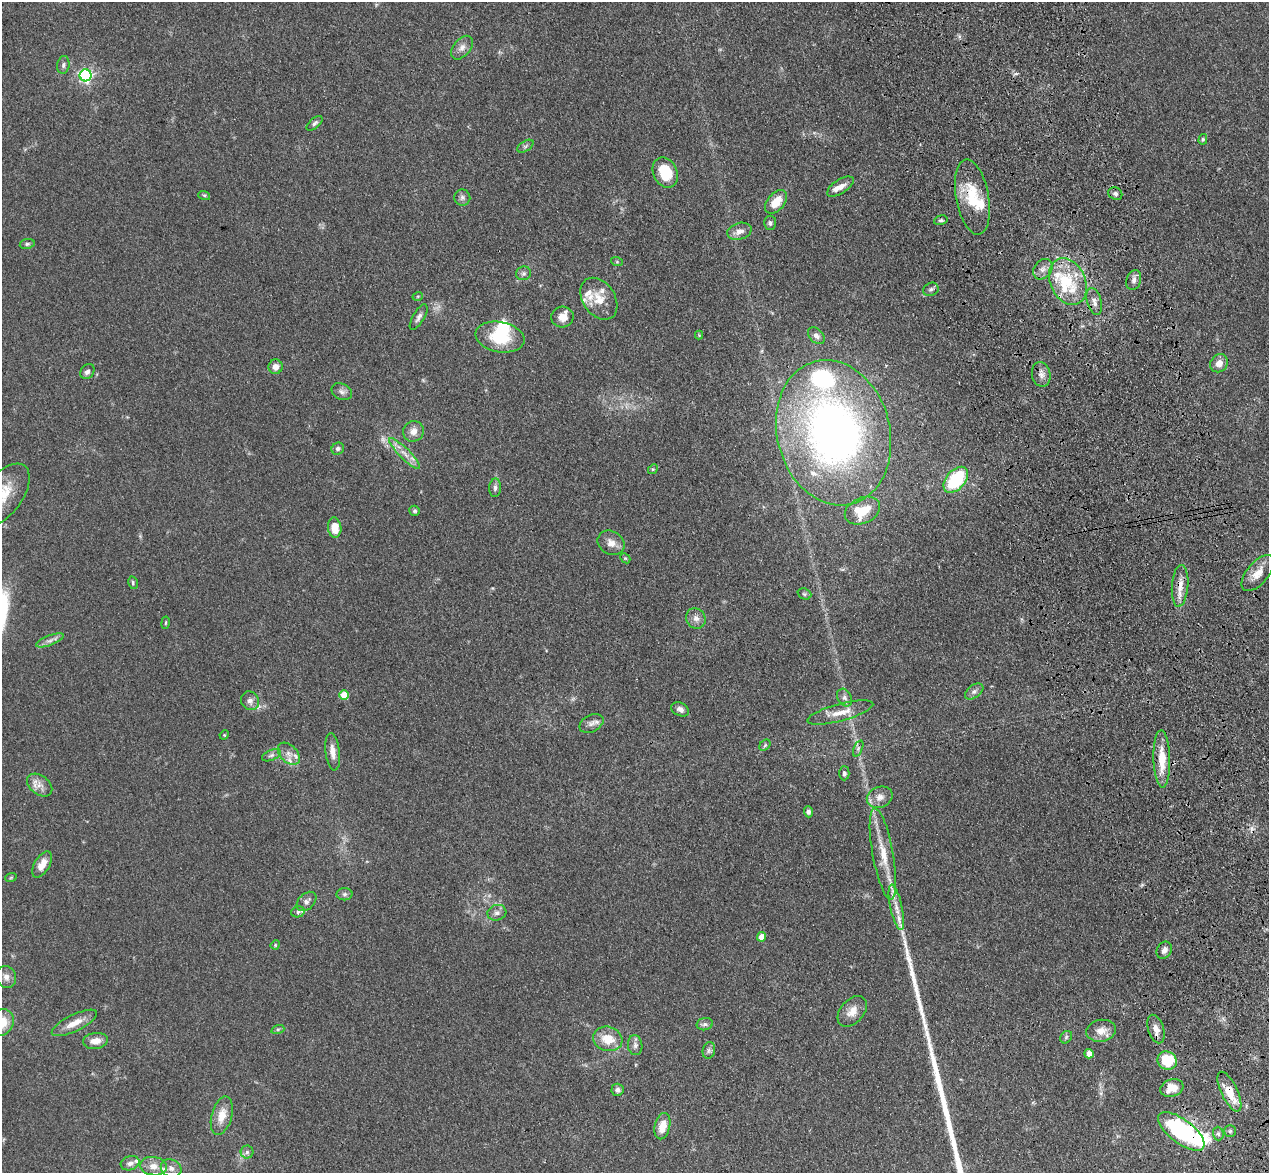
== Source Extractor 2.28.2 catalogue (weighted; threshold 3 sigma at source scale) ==
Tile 6 of 4 x 4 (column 2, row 2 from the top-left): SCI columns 1383-2649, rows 2523-3693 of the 5298 x 5161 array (HDU 1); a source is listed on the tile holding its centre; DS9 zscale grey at full resolution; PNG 1271 x 1175 px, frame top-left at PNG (2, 2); each listed source drawn as its Kron ellipse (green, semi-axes under 4 px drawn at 4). Shown black and unused: <1% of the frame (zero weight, under 3 of 4 exposures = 6% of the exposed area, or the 3 px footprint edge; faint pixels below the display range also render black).
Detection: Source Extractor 2.28.2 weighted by HDU 2 'WHT'; one run over the whole footprint, this tile lists its part. Background 0.0711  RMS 0.0063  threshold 0.0283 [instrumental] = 3 sigma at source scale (4.5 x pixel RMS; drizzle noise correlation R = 1.50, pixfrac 1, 0.05/0.05 arcsec/px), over >= 5 px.
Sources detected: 132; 1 too faint to see at this stretch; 3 inside a brighter object's white glare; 1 cosmic-ray / hot-pixel residue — neither listed nor drawn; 15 inside a brighter listed object's ellipse — not listed separately; the other 112 listed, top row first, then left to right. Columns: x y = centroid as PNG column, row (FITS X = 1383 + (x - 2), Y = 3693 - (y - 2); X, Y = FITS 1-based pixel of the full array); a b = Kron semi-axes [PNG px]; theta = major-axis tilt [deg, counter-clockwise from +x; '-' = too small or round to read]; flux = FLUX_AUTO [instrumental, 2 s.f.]
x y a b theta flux
462 48 14 8 50 3.9
63 65 9 6 82 1.7
86 75 6 6 - 130
315 123 9 5 42 1.7
1203 139 5 4 - 0.9
525 146 9 5 33 1.5
665 172 16 12 -66 20
840 187 15 7 33 4.6
1115 194 7 6 - 1.9
204 195 6 4 -18 0.9
462 197 8 8 - 2.1
972 197 38 16 -79 25
776 202 14 8 49 9.9
941 220 7 4 16 1.1
770 223 7 6 - 1.6
739 231 12 8 16 4.5
27 244 7 5 10 1.2
617 262 6 4 -19 0.77
1043 269 11 8 52 3.7
523 273 7 6 - 1.7
1134 280 10 7 72 2.7
1068 281 24 17 -66 25
931 289 8 6 24 1.7
418 296 5 3 - 0.63
599 299 23 16 -55 12
1094 302 14 7 -75 3.9
419 317 14 5 59 2.5
562 317 11 10 - 5.8
699 335 4 4 - 0.52
816 336 10 6 -45 2.8
500 337 25 15 -11 24
1219 363 9 8 - 5
276 367 7 7 - 4.4
87 372 8 6 52 2.1
1041 374 12 9 -77 3.7
342 392 11 8 -25 2.6
413 431 11 10 - 4.7
834 433 73 56 -75 350
338 449 6 6 - 1.6
405 454 21 5 -45 5.3
653 469 5 4 - 0.74
956 480 15 9 49 39
495 488 9 6 86 2
3 495 36 19 53 21
415 511 5 5 - 1.2
862 511 18 13 24 18
335 528 10 6 -83 9.7
611 543 14 11 -32 5.2
625 558 6 4 -43 0.75
1258 573 22 11 50 8.1
133 583 6 4 -79 1.1
1180 586 21 8 85 6.9
804 594 7 5 -22 1.2
696 618 10 9 - 3.5
166 623 6 3 81 0.66
50 640 15 5 21 2.8
974 691 10 6 37 2.2
344 695 5 5 - 15
844 698 9 7 -61 2.3
250 701 9 8 - 3.2
680 709 9 6 -27 2.5
840 712 34 8 15 9.4
591 723 13 8 27 3.1
224 735 5 4 - 0.57
765 745 6 4 47 0.91
858 748 8 4 68 1.4
333 752 19 7 -83 5.4
289 754 13 8 -45 4.4
271 755 10 5 24 1.8
1162 759 28 8 -88 15
844 773 7 5 89 1.6
40 785 14 9 -37 4.8
880 797 13 10 22 5.2
808 812 5 4 - 2
883 854 46 10 -80 16
42 864 14 7 59 6.8
11 877 6 3 20 0.68
344 894 8 6 2 1.6
306 901 11 7 44 3
896 907 23 6 -78 6.1
298 912 7 5 13 1.3
497 913 9 7 14 2.6
762 937 4 4 - 7.8
275 945 5 4 - 0.63
1164 950 9 7 60 2.8
6 977 11 9 -62 3.8
852 1011 18 11 48 6.7
2 1022 13 11 64 13
74 1023 25 8 26 8.7
705 1024 8 6 13 1.8
278 1029 7 4 18 1.1
1156 1029 14 8 -73 4.7
1101 1031 15 11 10 6.9
1066 1037 7 5 48 1.2
608 1039 15 12 -16 12
95 1041 12 8 9 5.9
635 1045 10 7 -83 2.7
709 1050 8 6 77 1.8
1089 1054 4 4 - 6.8
1167 1061 10 8 -37 26
1172 1088 12 8 18 8.8
617 1090 6 6 - 1.9
1229 1092 21 8 -64 15
222 1116 20 10 75 9.2
662 1126 13 7 77 9.3
1181 1131 28 12 -37 89
1230 1131 6 6 - 1.3
1218 1134 7 5 -87 1.6
247 1152 6 6 - 1.7
130 1163 9 7 17 3
153 1166 13 9 -7 5.8
171 1168 10 8 -25 3.6
Overlapping masked pixels (flux is a lower limit): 5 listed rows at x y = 972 197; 1180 586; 1156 1029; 1229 1092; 1181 1131
Isophote crosses this tile's border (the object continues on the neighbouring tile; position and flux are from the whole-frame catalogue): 2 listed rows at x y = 3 495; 2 1022
Unlisted compact peaks at least as high as the median listed source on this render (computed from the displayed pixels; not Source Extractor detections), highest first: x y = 914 981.